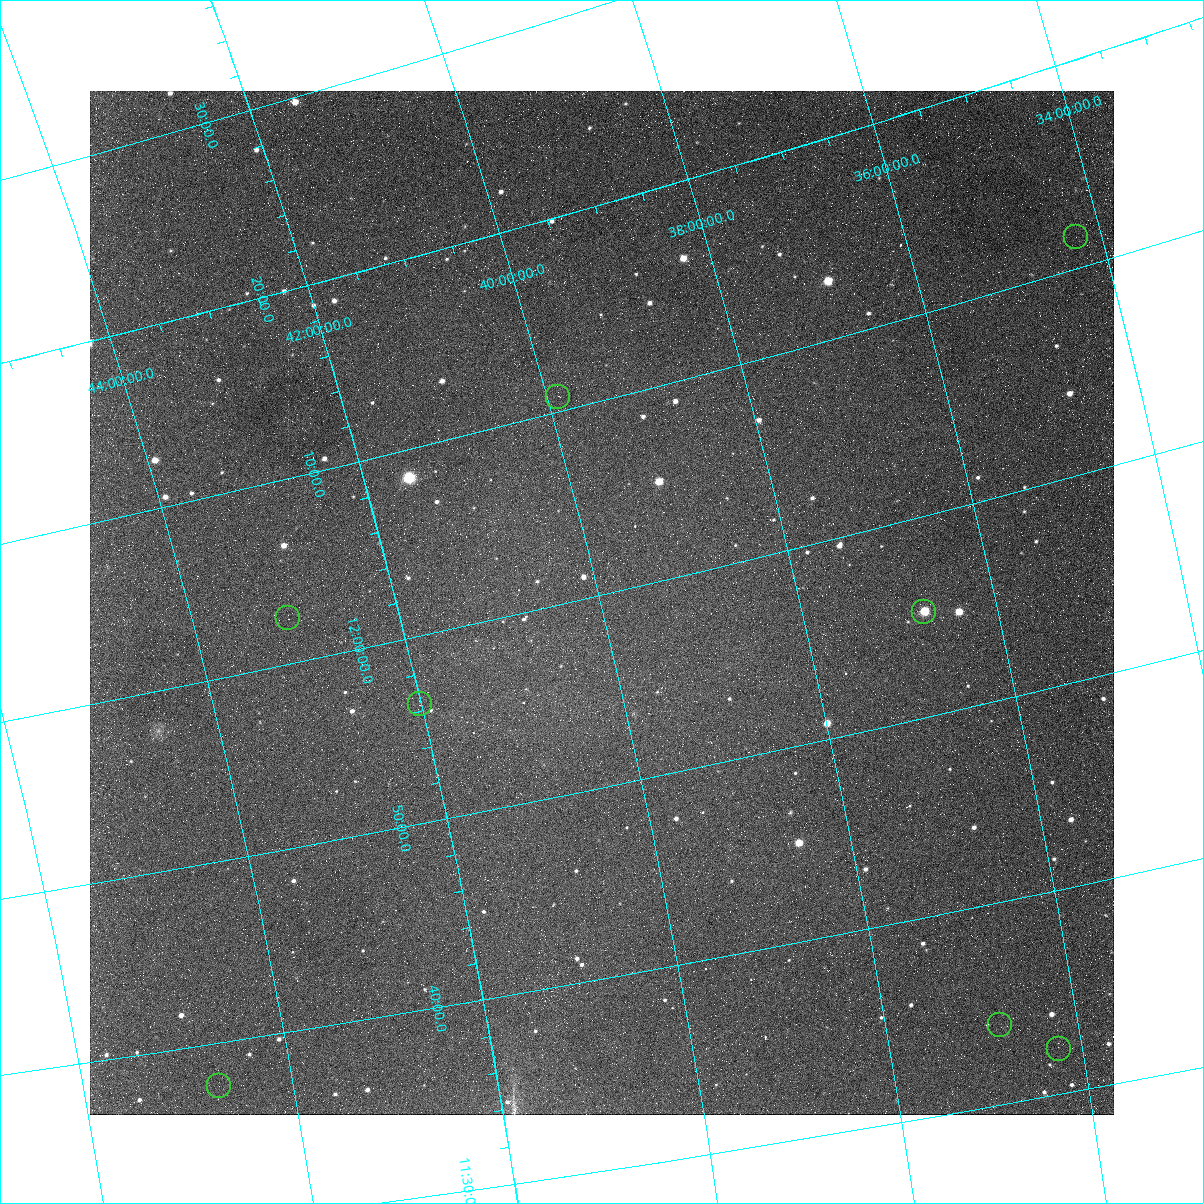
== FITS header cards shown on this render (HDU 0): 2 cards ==
NAXIS1  =                 1024
NAXIS2  =                 1024

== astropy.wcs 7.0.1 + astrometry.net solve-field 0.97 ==
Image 1024 x 1024 px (HDU 0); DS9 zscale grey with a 90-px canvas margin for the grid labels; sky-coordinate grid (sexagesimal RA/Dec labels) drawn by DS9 from the SOLVED WCS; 8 Tycho-2 reference stars matched to detected sources circled (green)
Header WCS: none
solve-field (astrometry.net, Tycho-2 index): SOLVED blind (the file carries no WCS)
Solved WCS: RA---TAN-SIP/DEC--TAN-SIP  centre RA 11:59:36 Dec +39:59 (179.90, +39.99 deg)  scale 36.7 arcsec/px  FOV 625.7' x 626.7'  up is +104 deg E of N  parity flipped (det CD > 0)
(file carries no celestial WCS; the grid is the blind solution)
Tycho-2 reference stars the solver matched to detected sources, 8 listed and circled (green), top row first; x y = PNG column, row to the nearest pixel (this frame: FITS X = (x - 90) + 1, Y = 1024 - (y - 91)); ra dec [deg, ICRS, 3 dp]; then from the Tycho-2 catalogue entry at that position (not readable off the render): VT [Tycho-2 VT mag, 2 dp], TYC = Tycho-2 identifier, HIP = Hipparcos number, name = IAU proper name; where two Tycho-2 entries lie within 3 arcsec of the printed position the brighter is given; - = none
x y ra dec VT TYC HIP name
1076 237 182.884 +34.259 7.34 2529-1121-1 59440 -
558 397 182.697 +39.892 6.87 3017-781-1 59366 -
924 612 178.809 +36.756 6.67 2526-1312-1 58119 -
288 618 180.620 +43.084 6.72 3019-2029-1 58708 -
420 704 179.095 +42.014 7.15 3016-2176-1 58217 -
1000 1025 173.485 +36.816 6.49 2525-2443-1 56410 -
1059 1049 173.052 +36.247 6.70 2525-2444-1 56274 -
219 1086 174.403 +44.716 6.83 3015-683-1 56708 -